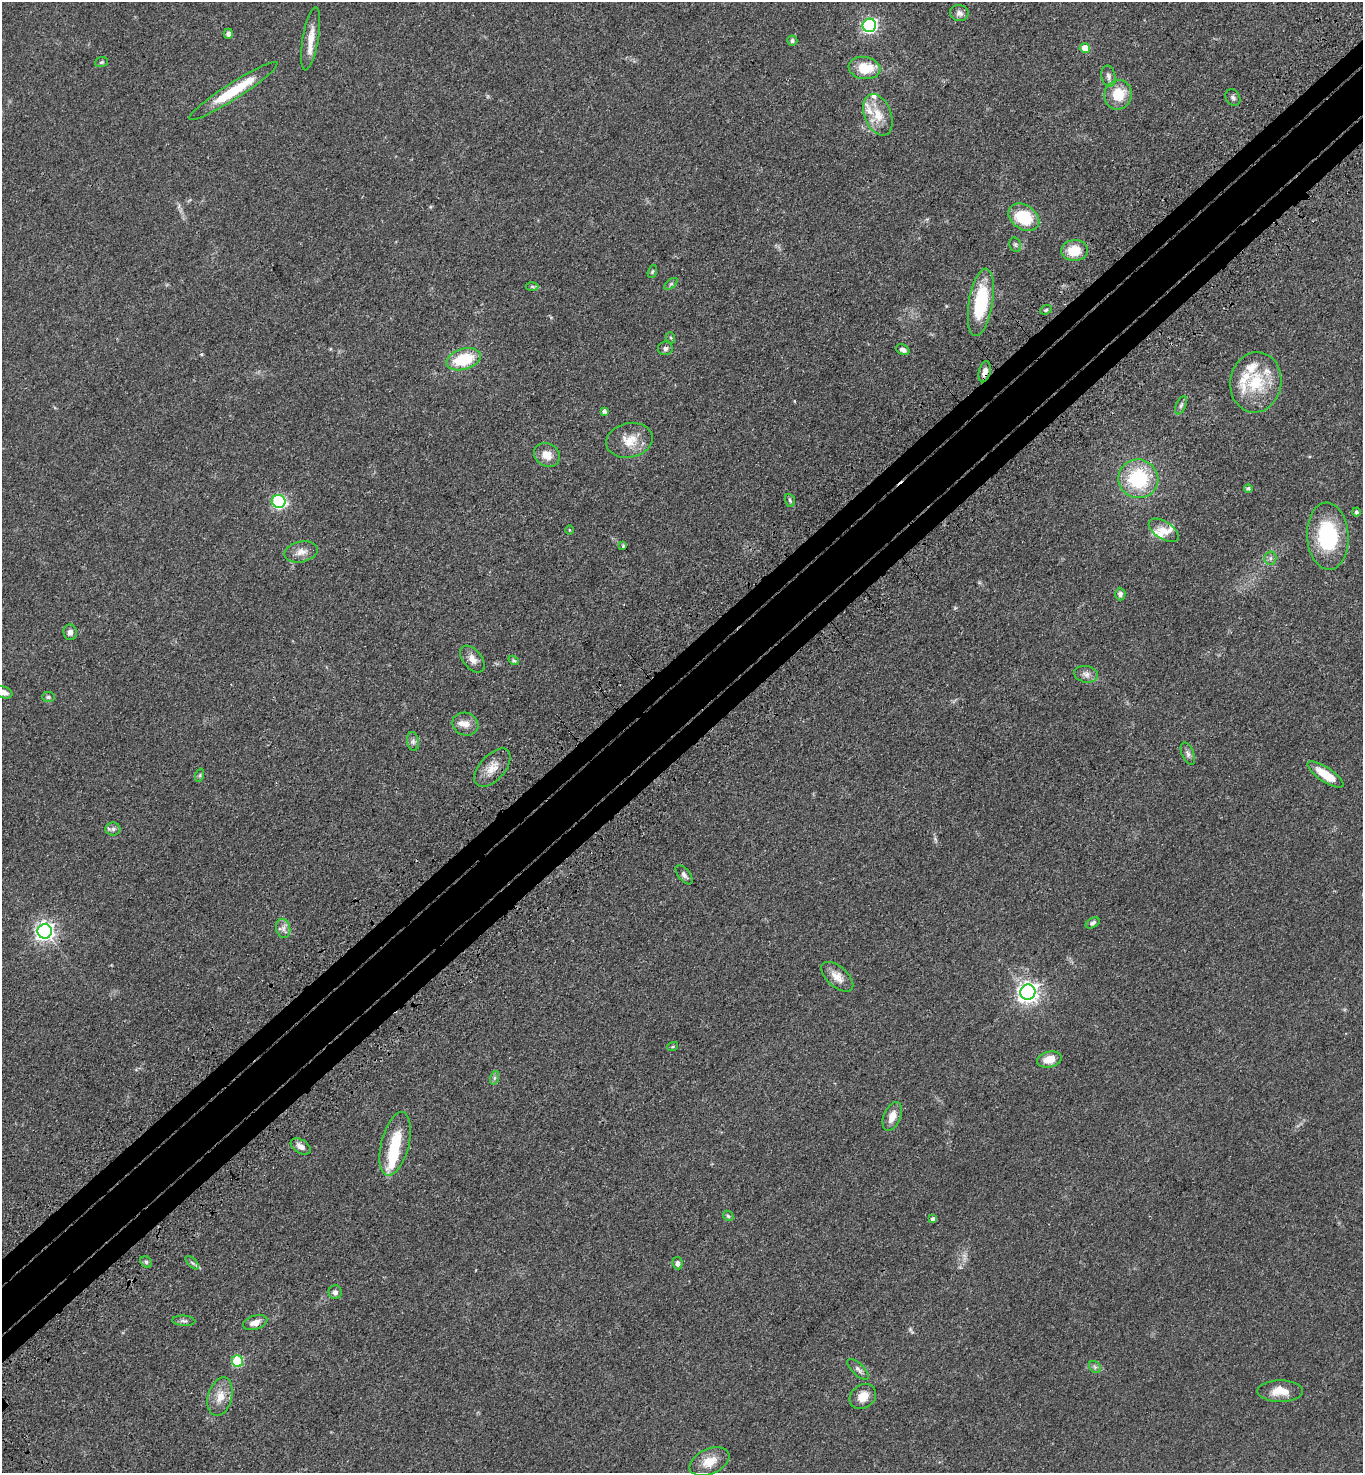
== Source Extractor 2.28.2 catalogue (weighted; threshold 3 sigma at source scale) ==
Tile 10 of 4 x 4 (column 2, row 3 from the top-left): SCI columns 1612-2972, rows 1573-3043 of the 6086 x 6089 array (HDU 1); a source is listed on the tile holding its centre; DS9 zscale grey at full resolution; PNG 1365 x 1475 px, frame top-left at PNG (2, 2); each listed source drawn as its Kron ellipse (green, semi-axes under 4 px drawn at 4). Shown black and unused: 7% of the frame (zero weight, under 3 of 4 exposures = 6% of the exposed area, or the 3 px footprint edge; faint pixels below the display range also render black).
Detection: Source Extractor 2.28.2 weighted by HDU 2 'WHT'; one run over the whole footprint, this tile lists its part. Background 0.0454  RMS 0.0052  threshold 0.0235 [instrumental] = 3 sigma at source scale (4.5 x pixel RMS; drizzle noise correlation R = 1.50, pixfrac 1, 0.05/0.05 arcsec/px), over >= 5 px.
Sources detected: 96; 1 too faint to see at this stretch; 1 inside a brighter object's white glare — neither listed nor drawn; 11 inside a brighter listed object's ellipse — not listed separately; the other 83 listed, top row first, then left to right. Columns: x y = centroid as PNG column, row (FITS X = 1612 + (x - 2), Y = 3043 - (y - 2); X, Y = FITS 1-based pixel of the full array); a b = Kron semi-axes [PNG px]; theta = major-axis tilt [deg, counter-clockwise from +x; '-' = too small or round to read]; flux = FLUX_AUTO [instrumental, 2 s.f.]
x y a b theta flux
959 13 9 8 - 2.4
869 25 7 6 - 110
228 34 5 4 - 1.6
311 39 32 8 80 6.9
792 41 5 5 - 1.2
1085 48 5 5 - 8.6
101 62 6 5 - 0.87
864 68 16 11 -9 14
1108 76 11 7 -77 2.1
233 91 52 8 33 21
1118 95 15 14 - 13
1233 98 9 7 -54 1.4
878 115 21 13 -68 9.1
1024 217 17 12 -35 22
1015 245 7 5 -69 1
1075 250 13 10 4 11
652 271 6 4 70 0.69
671 284 8 4 36 0.9
532 287 6 4 0 0.72
981 302 34 12 81 30
1046 310 6 4 22 0.76
671 338 5 3 - 0.67
665 348 7 6 - 1.4
903 350 7 5 -29 2
463 359 17 10 17 20
985 372 11 6 75 3.3
1256 382 30 25 81 24
1181 405 10 5 65 1.2
604 411 4 3 - 1.2
629 440 23 17 12 9.6
547 455 13 11 -32 5.4
1138 479 20 19 - 34
1248 488 4 4 - 1.1
790 500 6 5 - 0.93
279 501 7 6 - 65
1356 512 4 4 - 1.1
569 530 4 3 - 0.42
1164 530 17 8 -32 4.6
1328 536 33 20 -87 39
623 546 4 3 - 0.62
301 552 17 10 13 4.3
1270 558 6 6 - 1.3
1120 594 6 5 - 1.6
70 632 8 7 - 2.2
472 659 15 9 -51 3.8
514 660 6 4 -33 0.7
1086 674 12 8 -11 2.7
4 692 9 5 -16 2.8
48 697 6 5 - 0.88
465 724 13 11 -20 4.1
413 741 9 6 -81 1.5
1188 754 12 6 -68 1.8
492 768 23 12 48 6.9
1325 774 21 7 -34 12
200 775 7 4 72 0.78
113 829 7 6 - 1.5
684 875 11 5 -50 1.6
1093 923 7 5 31 1.2
283 928 9 7 -77 2.4
45 931 7 7 - 220
837 977 19 10 -41 5.2
1028 992 7 7 - 280
673 1046 5 3 - 0.51
1049 1059 12 8 14 6.4
494 1078 7 4 71 0.89
892 1116 15 8 67 5.1
395 1144 33 14 76 18
301 1146 11 6 -32 3
728 1216 6 4 -44 0.73
933 1219 4 4 - 1.5
146 1262 6 5 - 1.1
192 1263 8 3 -45 0.89
678 1263 6 5 - 1.8
335 1292 7 6 - 1.6
184 1321 11 5 -4 1.3
255 1323 12 7 18 3.7
238 1361 6 5 - 30
1095 1367 7 5 -46 1.1
858 1369 13 6 -44 2
1280 1391 23 10 0 7.6
220 1397 19 12 75 6.8
863 1397 14 11 38 6
709 1462 21 12 24 7.8
Overlapping masked pixels (flux is a lower limit): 1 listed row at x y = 985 372
Isophote crosses this tile's border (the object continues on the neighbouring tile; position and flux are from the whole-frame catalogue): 1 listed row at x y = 4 692